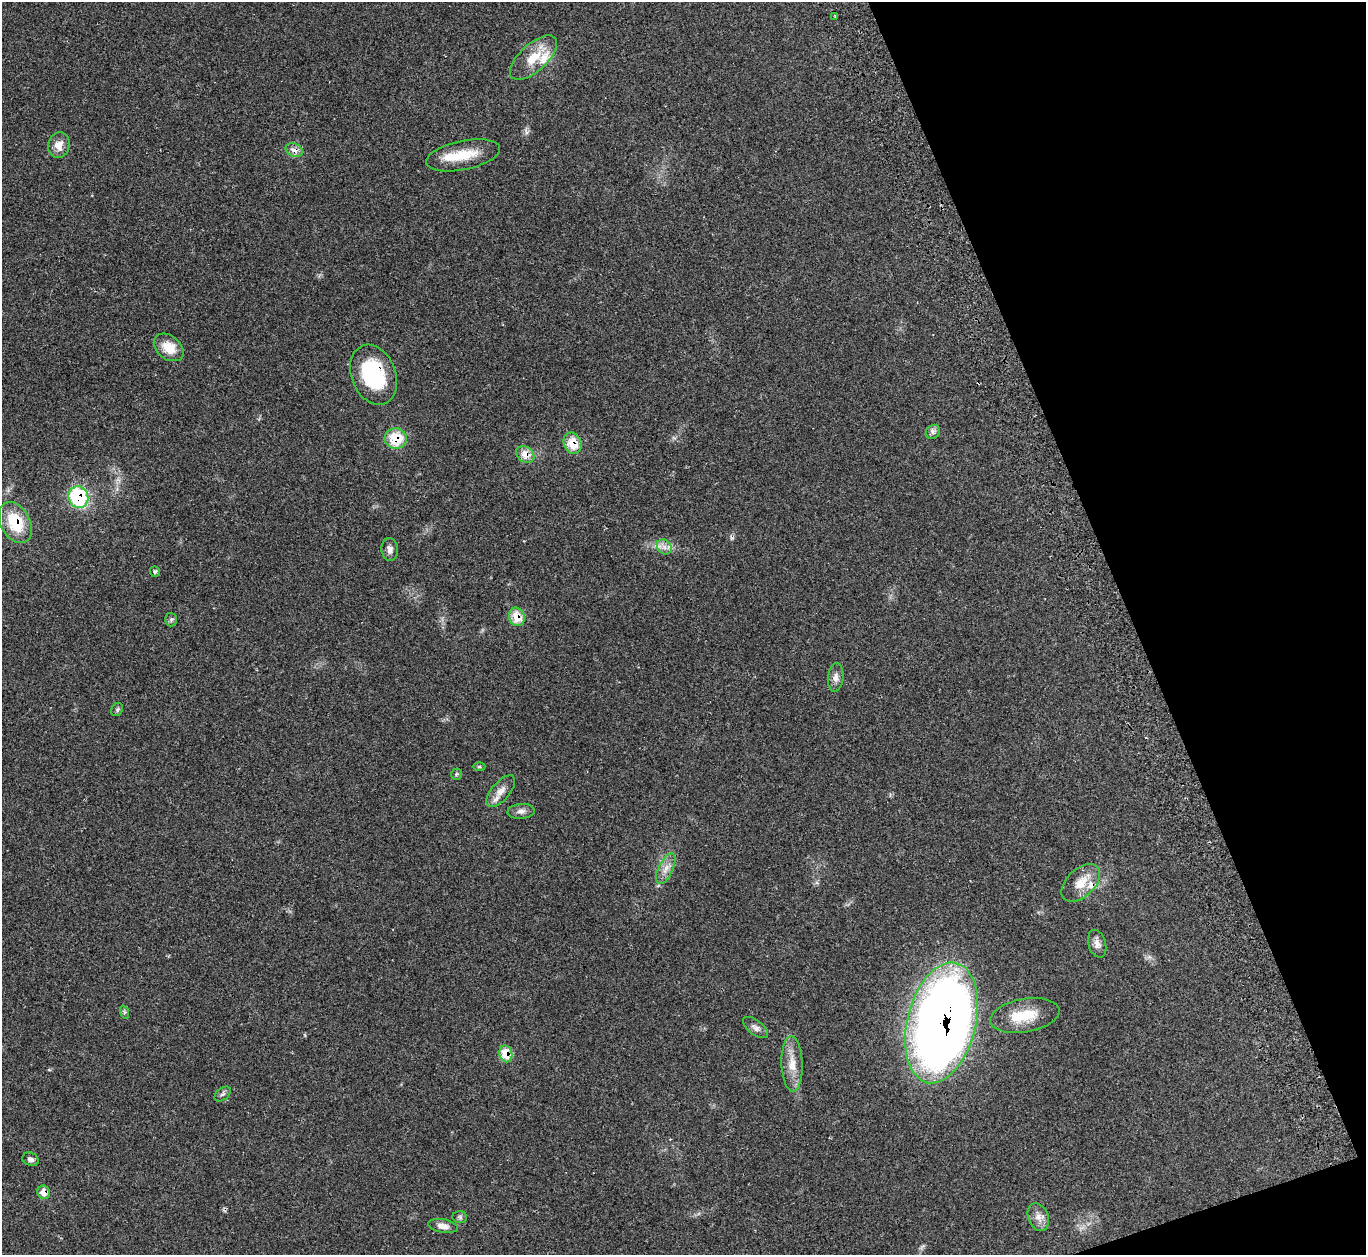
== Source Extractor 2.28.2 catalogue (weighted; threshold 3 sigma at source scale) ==
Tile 12 of 4 x 4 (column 4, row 3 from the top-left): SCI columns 4160-5523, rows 1438-2690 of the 5583 x 5512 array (HDU 1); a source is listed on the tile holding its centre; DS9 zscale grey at full resolution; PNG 1368 x 1257 px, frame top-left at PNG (2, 2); each listed source drawn as its Kron ellipse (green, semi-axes under 4 px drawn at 4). Shown black and unused: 18% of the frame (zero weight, under 2 of 3 exposures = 4% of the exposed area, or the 3 px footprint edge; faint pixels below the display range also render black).
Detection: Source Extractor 2.28.2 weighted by HDU 2 'WHT'; one run over the whole footprint, this tile lists its part. Background 0.11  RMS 0.0081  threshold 0.0363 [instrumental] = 3 sigma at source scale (4.5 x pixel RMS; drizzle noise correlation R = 1.50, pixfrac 1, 0.05/0.05 arcsec/px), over >= 5 px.
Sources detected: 44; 1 inside a brighter object's white glare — neither listed nor drawn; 4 inside a brighter listed object's ellipse — not listed separately; the other 39 listed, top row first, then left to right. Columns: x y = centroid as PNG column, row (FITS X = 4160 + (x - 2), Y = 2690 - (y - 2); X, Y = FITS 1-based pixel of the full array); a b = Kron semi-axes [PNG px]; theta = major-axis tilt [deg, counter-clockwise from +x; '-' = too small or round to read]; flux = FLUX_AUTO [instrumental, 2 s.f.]
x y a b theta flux
835 16 3 2 - 0.88
533 58 29 13 42 18
59 145 13 10 75 7.7
294 150 9 6 -25 4.8
463 155 37 14 12 23
169 347 17 11 -39 15
374 375 31 22 -68 63
933 432 8 6 46 2.4
396 438 11 10 - 22
573 443 11 8 -70 15
525 454 10 7 -37 8.3
78 497 11 9 -67 79
15 523 22 14 -61 31
664 547 8 6 -46 3.7
390 549 11 8 -84 4.1
155 571 5 5 - 1.6
517 617 9 7 -71 14
171 619 7 6 - 1.6
836 677 14 7 84 4.7
117 710 7 5 58 1.4
479 766 6 4 1 1.2
457 774 6 5 - 1.2
501 791 19 9 49 7
521 811 13 7 4 3.9
666 869 16 7 64 6.3
1081 883 23 13 43 13
1097 944 14 8 -73 4.8
124 1012 7 4 -72 1.4
1025 1016 35 16 10 22
942 1023 61 34 76 880
755 1028 15 7 -37 3.5
506 1054 8 6 -75 18
792 1064 27 10 -88 13
223 1094 9 6 40 2.1
30 1159 8 6 -22 2.6
44 1192 7 6 - 9.2
460 1217 7 6 - 1.6
1038 1217 14 10 -69 6
443 1226 15 7 -9 5
Overlapping masked pixels (flux is a lower limit): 11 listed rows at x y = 294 150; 374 375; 396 438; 573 443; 525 454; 78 497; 15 523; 517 617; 942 1023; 506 1054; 44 1192